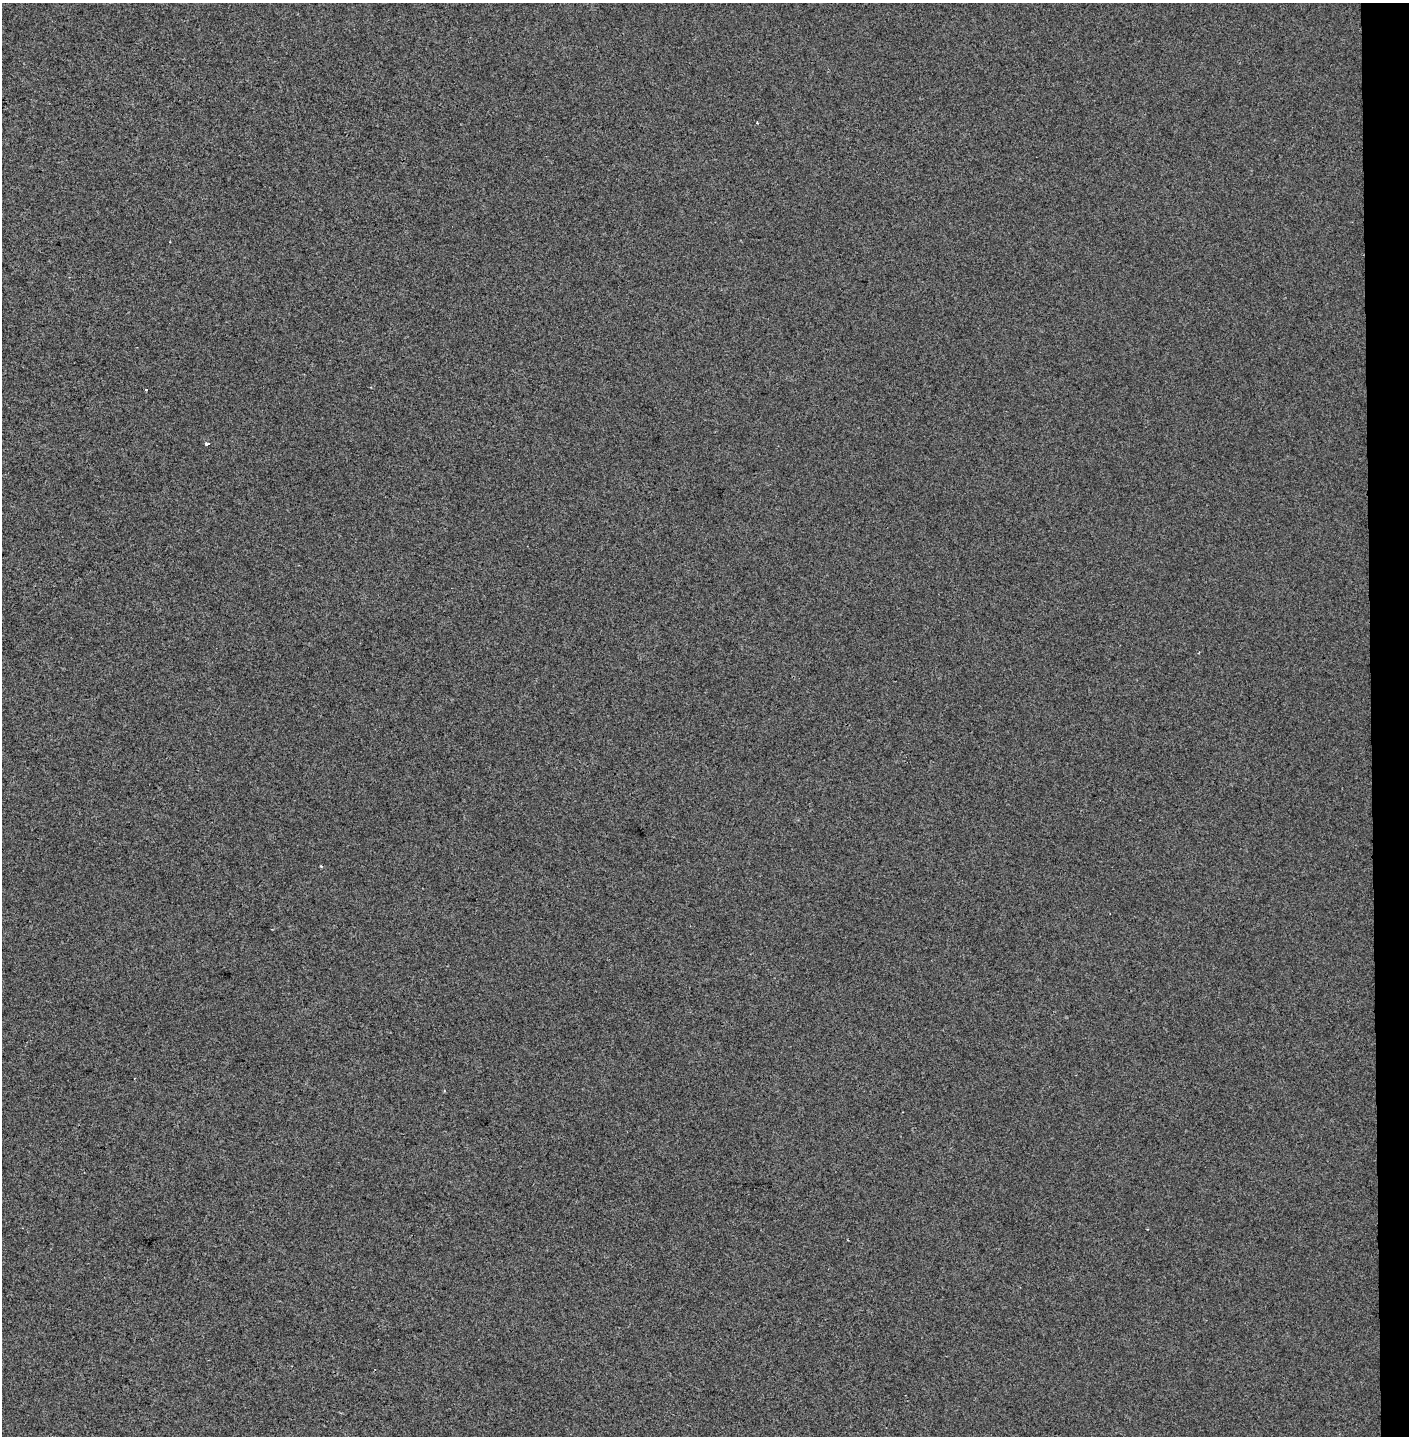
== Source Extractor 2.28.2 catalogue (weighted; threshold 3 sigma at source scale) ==
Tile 6 of 3 x 3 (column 3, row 2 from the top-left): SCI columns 2985-4391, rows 1436-2869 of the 4563 x 4312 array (HDU 1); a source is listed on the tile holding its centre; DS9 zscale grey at full resolution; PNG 1411 x 1438 px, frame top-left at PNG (2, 3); no overlay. Shown black and unused: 3% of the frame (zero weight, under 2 of 3 exposures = <1% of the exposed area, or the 3 px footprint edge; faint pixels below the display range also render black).
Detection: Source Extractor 2.28.2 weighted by HDU 2 'WHT'; one run over the whole footprint, this tile lists its part. Background 0.00647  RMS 0.006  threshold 0.0271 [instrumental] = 3 sigma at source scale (4.5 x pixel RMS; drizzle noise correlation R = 1.50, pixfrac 1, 0.0396/0.0396 arcsec/px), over >= 5 px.
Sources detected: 3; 1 cosmic-ray / hot-pixel residue — not listed; the other 2 listed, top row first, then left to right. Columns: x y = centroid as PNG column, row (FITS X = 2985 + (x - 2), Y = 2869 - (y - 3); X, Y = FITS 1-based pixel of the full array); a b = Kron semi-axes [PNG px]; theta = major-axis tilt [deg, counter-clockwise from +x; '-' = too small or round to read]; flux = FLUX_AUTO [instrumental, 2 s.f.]
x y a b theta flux
146 389 3 2 - 0.93
206 443 4 3 - 2.6